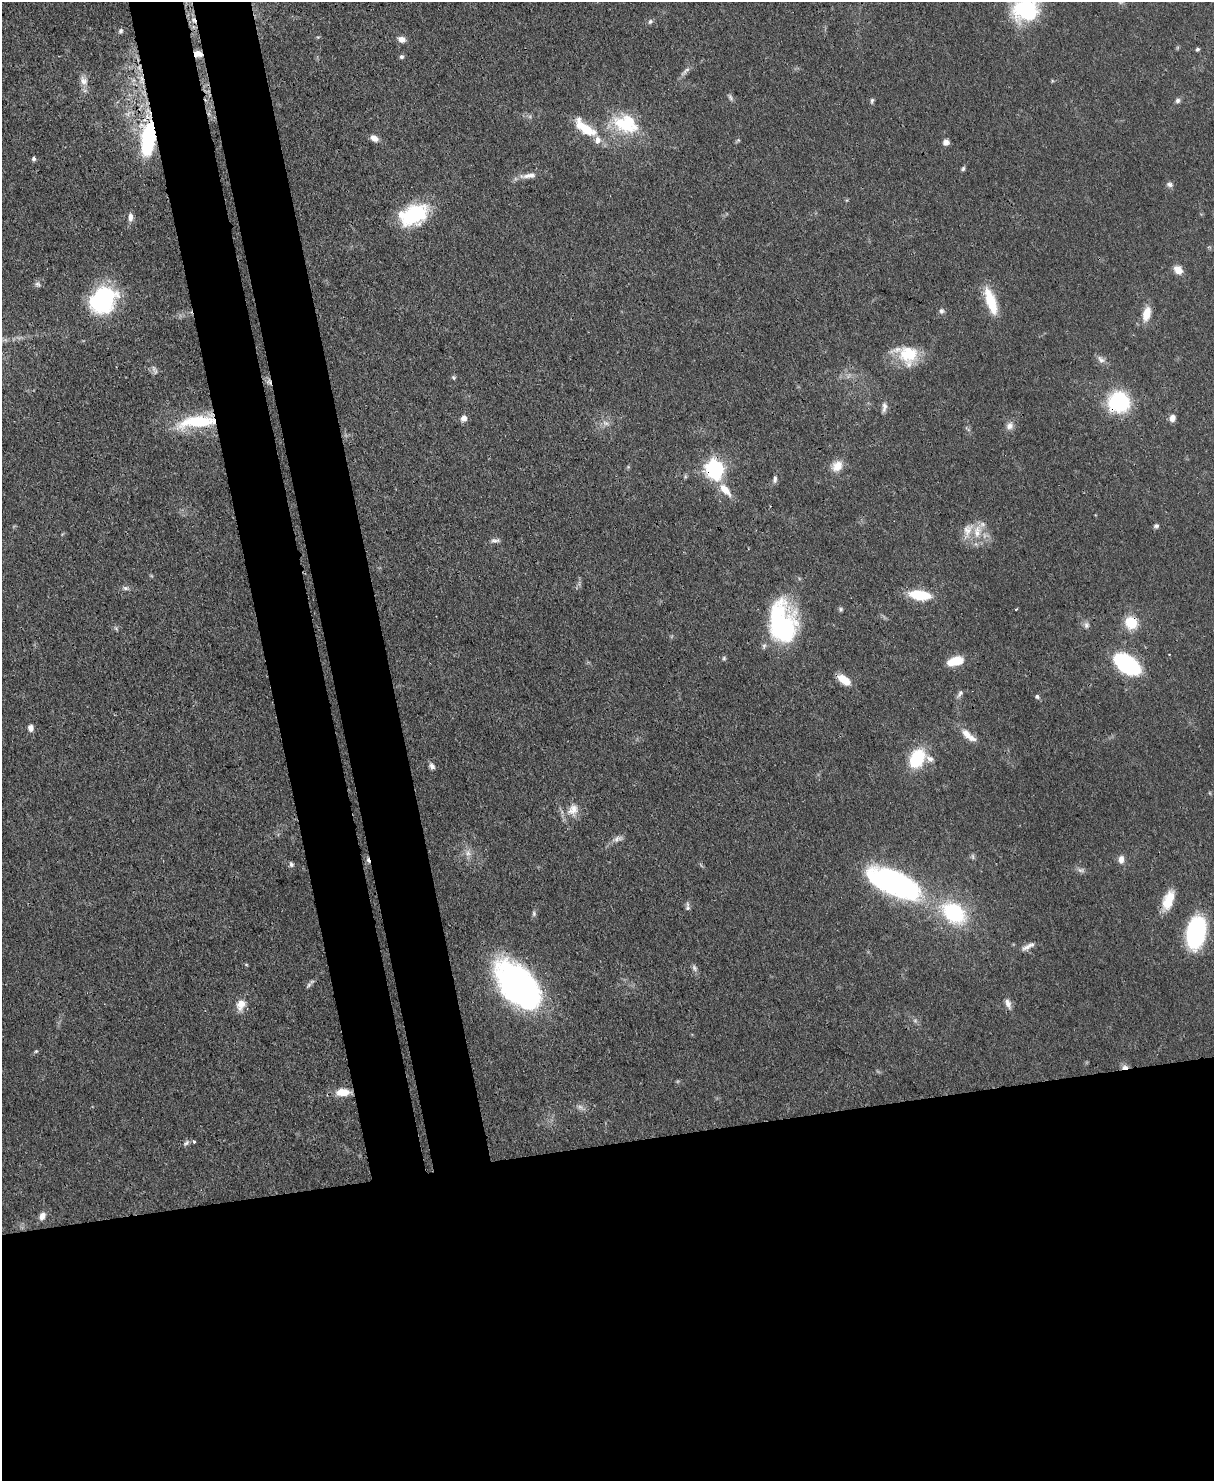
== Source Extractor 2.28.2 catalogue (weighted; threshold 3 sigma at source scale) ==
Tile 11 of 4 x 3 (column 3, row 3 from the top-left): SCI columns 2499-3710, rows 214-1692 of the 4993 x 4978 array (HDU 1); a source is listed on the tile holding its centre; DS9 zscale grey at full resolution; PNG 1216 x 1483 px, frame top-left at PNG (2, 2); no overlay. Shown black and unused: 30% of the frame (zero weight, under 3 of 4 exposures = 9% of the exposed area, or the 3 px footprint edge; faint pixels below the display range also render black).
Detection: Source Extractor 2.28.2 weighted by HDU 2 'WHT'; one run over the whole footprint, this tile lists its part. Background 0.0552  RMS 0.0038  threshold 0.0172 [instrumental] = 3 sigma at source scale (4.5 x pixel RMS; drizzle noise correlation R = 1.50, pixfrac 1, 0.05/0.05 arcsec/px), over >= 5 px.
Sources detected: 105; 4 too faint to see at this stretch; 2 inside a brighter object's white glare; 2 cosmic-ray / hot-pixel residue — not listed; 4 inside a brighter listed object's ellipse — not listed separately; the other 93 listed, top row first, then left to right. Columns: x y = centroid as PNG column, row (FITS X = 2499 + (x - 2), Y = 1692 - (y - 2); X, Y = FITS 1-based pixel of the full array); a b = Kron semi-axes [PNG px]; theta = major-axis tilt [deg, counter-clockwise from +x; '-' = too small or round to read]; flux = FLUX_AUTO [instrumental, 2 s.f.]
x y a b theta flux
1025 10 29 25 13 34
650 21 8 5 50 0.91
120 31 6 6 - 0.91
402 39 8 7 - 2.4
1197 49 5 4 - 0.75
198 54 10 8 -8 2.5
402 57 6 5 - 0.89
685 71 17 5 45 1.7
141 79 16 7 89 4.1
83 81 14 10 -63 3
730 97 11 5 -65 1.1
1178 100 7 6 - 1.1
872 101 8 4 78 0.73
629 121 29 17 -70 16
585 128 32 12 -37 13
374 138 10 7 -27 2.5
148 139 37 14 85 38
738 140 5 5 - 0.55
946 142 7 7 - 1.9
34 159 5 5 - 0.89
963 169 6 5 - 0.73
529 176 25 7 7 3.6
1169 184 9 7 -7 1.3
414 215 31 19 22 28
130 217 11 6 90 2
1178 270 10 8 -45 3.8
38 284 8 7 - 1.1
102 300 23 19 56 59
991 301 35 11 -71 12
941 311 7 7 - 1.2
1146 314 17 9 75 5.8
907 354 29 21 -25 15
1101 360 13 7 -50 1.7
154 369 9 7 -89 1.4
453 377 6 4 -13 0.6
269 382 9 5 -69 1.3
1119 402 19 18 - 37
884 407 14 6 85 1.7
464 418 8 8 - 2.1
1172 418 8 6 78 2.2
197 422 51 15 8 25
1010 426 11 10 - 2.3
837 466 15 12 48 4.9
714 469 8 8 - 120
775 479 11 5 81 1.2
725 490 20 9 -48 5.6
1156 526 6 6 - 0.9
977 531 23 12 77 7.1
495 540 12 5 -3 1.3
126 588 9 6 -1 1.1
920 595 19 8 -8 16
841 609 6 5 - 0.69
1016 609 4 3 - 0.33
1131 623 13 11 -57 11
1086 625 9 7 -89 1.5
780 626 54 19 -85 43
1169 654 3 2 - 0.45
724 658 6 5 - 0.64
956 661 17 9 16 8.8
1127 664 19 11 -35 59
844 680 14 7 -34 6.8
960 693 11 6 57 1.3
1037 696 6 5 - 0.77
30 728 8 6 -77 1.9
966 734 14 9 -51 3.9
917 758 16 12 62 24
930 759 11 7 -35 1.9
432 766 8 6 -48 1.4
574 809 17 11 -81 4
617 839 15 7 25 2.1
468 853 9 8 - 2.1
973 856 8 4 -81 0.71
1121 859 10 7 85 2.4
291 864 7 6 - 0.96
894 883 57 23 -24 99
1168 902 20 15 -89 7.1
688 908 8 7 - 1.1
534 913 7 5 -89 0.82
954 913 30 21 -38 32
1196 933 23 13 81 58
1028 946 20 6 26 2.4
246 964 5 3 - 0.39
694 968 10 5 -69 1.2
309 985 7 5 47 0.96
518 985 46 27 -50 140
1008 1004 14 7 -69 2.2
241 1005 16 11 67 4
36 1051 5 4 - 0.49
1125 1067 8 6 4 2
343 1092 17 9 2 5.9
194 1142 4 4 - 0.86
186 1143 10 5 45 1
42 1216 8 6 59 2.8
Overlapping masked pixels (flux is a lower limit): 9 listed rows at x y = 198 54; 141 79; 148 139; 269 382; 1119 402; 197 422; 714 469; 1131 623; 1125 1067
Isophote crosses this tile's border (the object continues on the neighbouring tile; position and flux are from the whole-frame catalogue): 1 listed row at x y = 1025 10